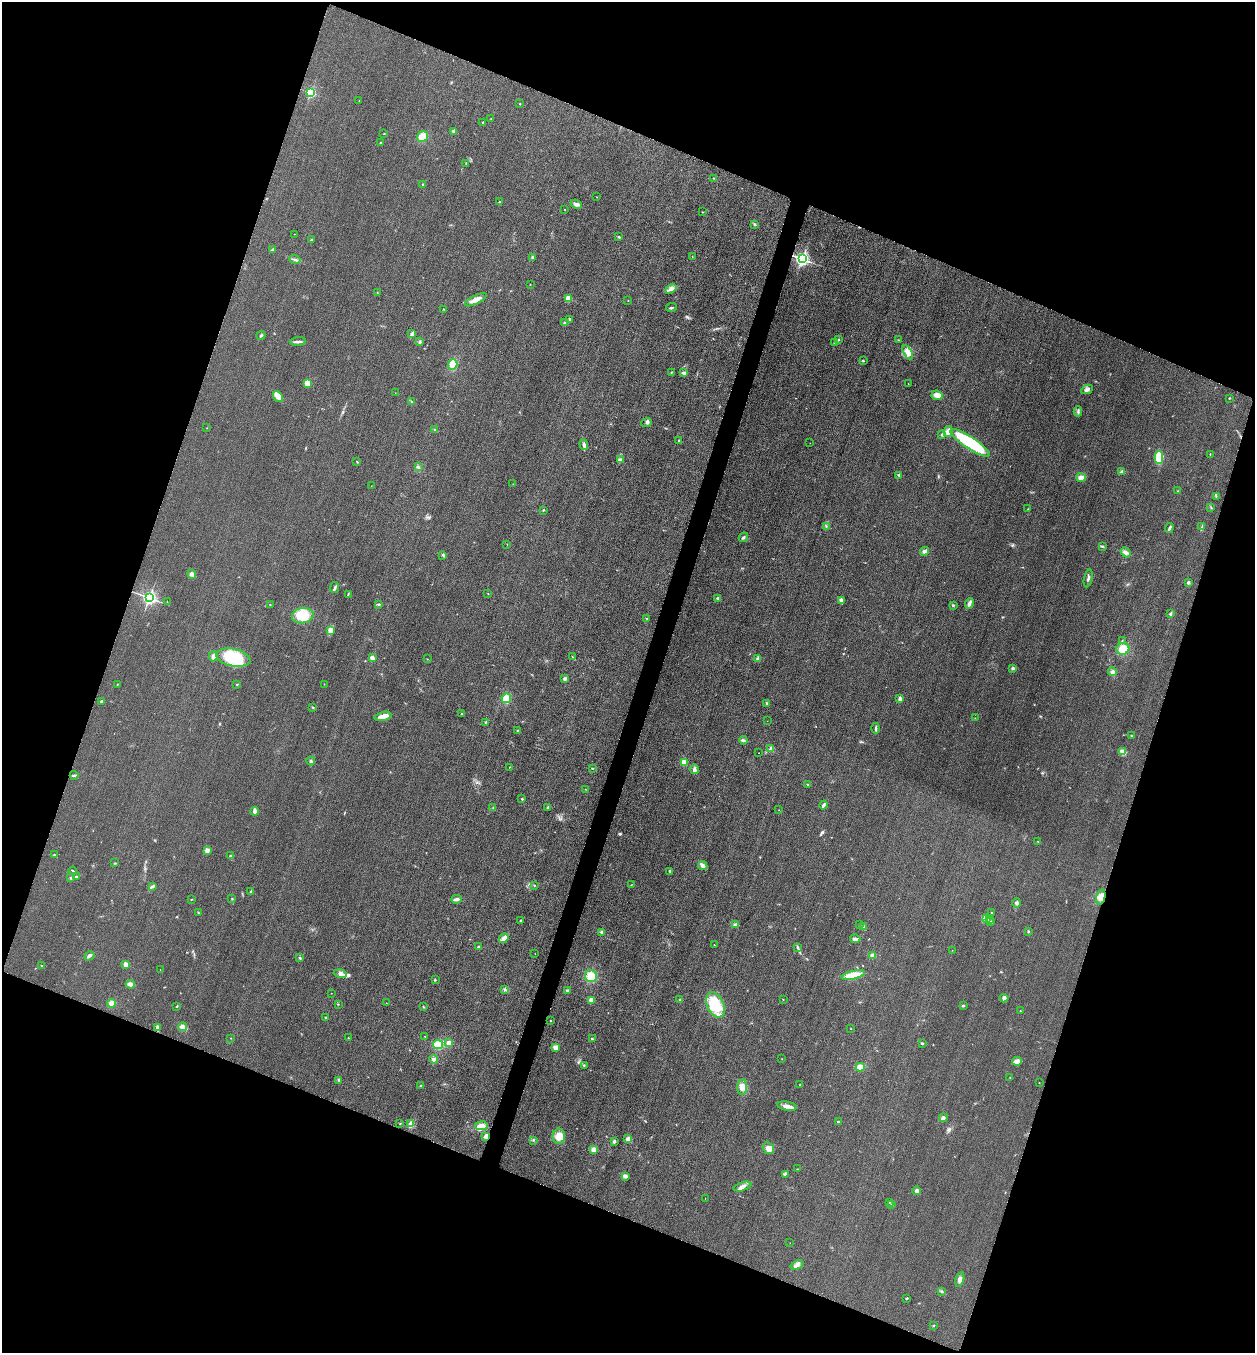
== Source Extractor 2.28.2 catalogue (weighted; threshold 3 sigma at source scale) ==
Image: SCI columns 164-5172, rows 24-5425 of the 5463 x 5449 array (HDU 1 of 3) = the unmasked area's bounding box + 8 px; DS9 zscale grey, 4 x 4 block average (1 PNG px = mean of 4 x 4 image px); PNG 1257 x 1355 px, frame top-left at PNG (2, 2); each listed source drawn as its Kron ellipse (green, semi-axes under 4 px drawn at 4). Shown black and unused: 40% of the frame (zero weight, under 3 of 4 exposures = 3% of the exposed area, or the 3 px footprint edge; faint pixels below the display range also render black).
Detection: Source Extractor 2.28.2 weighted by HDU 2 'WHT'. Background 0.0773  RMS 0.017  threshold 0.0764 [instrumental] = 3 sigma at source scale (4.5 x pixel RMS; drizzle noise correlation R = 1.50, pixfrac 1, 0.05/0.05 arcsec/px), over >= 5 px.
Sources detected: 282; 1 too faint to see at this stretch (4 x 4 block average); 2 cosmic-ray / hot-pixel residue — neither listed nor drawn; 2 coinciding with a brighter row at this scale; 10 inside a brighter listed object's ellipse — not listed separately; the other 267 listed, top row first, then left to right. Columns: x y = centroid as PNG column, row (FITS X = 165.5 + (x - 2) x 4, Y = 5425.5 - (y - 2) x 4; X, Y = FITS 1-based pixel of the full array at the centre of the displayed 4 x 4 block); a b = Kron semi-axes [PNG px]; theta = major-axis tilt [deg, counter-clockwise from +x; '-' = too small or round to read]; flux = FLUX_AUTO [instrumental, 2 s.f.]
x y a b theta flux
310 93 2 2 - 990
359 100 2 2 - 5.2
520 104 2 2 - 4
491 119 2 2 - 5.6
483 122 3 2 - 7.9
454 131 2 2 - 110
384 134 2 2 - 5.6
422 136 6 5 - 120
381 143 2 2 - 7.1
466 163 2 2 - 3.9
714 178 2 2 - 5.4
423 184 2 2 - 4.3
597 197 2 2 - 4.4
500 201 2 2 - 6
576 204 6 4 -24 28
564 209 2 2 - 3.6
702 212 2 2 - 4.1
754 224 2 2 - 15
295 234 2 2 - 1.8
619 237 3 2 - 8.6
311 240 3 2 - 9
272 250 2 2 - 7.7
692 256 2 2 - 3.8
533 257 2 2 - 22
295 259 5 2 - 20
802 259 3 2 - 3700
530 284 2 2 - 2.7
671 289 6 4 33 46
377 292 2 2 - 2.7
568 299 2 2 - 370
476 300 12 4 27 71
628 301 2 2 - 2
671 307 5 2 - 12
443 309 2 2 - 3.5
570 320 3 2 - 9.2
565 323 3 2 - 27
412 334 4 3 - 36
261 336 4 2 - 15
839 340 2 2 - 17
899 340 2 2 - 5.7
298 342 8 2 5 28
420 342 3 2 - 15
835 343 3 2 - 11
908 352 8 4 -62 81
863 361 3 2 - 8.7
453 364 5 4 - 120
671 373 3 2 - 6.9
684 373 3 2 - 30
308 383 4 4 - 70
908 384 2 2 - 2.6
1087 390 6 3 27 26
395 393 2 2 - 2.6
937 395 5 5 - 62
278 396 6 3 -54 100
1229 398 2 2 - 7.7
411 402 2 2 - 3.4
1078 411 5 2 - 14
647 422 5 3 - 18
207 428 2 2 - 2.8
435 430 3 2 - 9.5
948 431 5 4 - 52
942 435 3 2 - 11
678 440 3 2 - 8.2
810 443 2 2 - 1.8
970 443 23 6 -33 750
584 445 5 3 - 22
1210 454 2 2 - 3.9
1159 458 6 4 90 300
620 459 2 2 - 12
357 461 3 2 - 4.6
418 467 2 2 - 4.4
1121 472 2 2 - 10
899 475 3 2 - 12
1081 477 5 4 - 46
513 484 2 2 - 2.7
371 486 2 2 - 1.9
1178 491 2 2 - 4.9
1216 496 3 2 - 8.9
1211 507 2 2 - 3.4
1028 509 2 2 - 4.4
543 510 3 2 - 7.4
826 526 2 2 - 6.6
1202 527 3 2 - 9.5
1169 528 5 3 - 18
743 537 5 2 - 14
507 544 2 2 - 3.1
1102 546 3 2 - 9.1
924 551 4 3 - 34
1125 552 5 4 - 31
443 555 3 2 - 8.6
192 574 5 3 - 26
1088 578 9 2 77 22
1188 582 3 3 - 16
335 588 5 2 - 19
488 593 2 2 - 2.6
348 594 3 2 - 7.5
149 598 2 2 - 3500
718 599 3 3 - 24
841 600 3 3 - 26
167 602 2 2 - 3.4
969 603 5 2 - 44
379 604 4 2 - 11
270 605 2 2 - 3.9
953 605 2 2 - 9.3
1170 614 3 3 - 12
303 616 11 7 8 250
647 618 3 2 - 7.9
330 630 3 2 - 18
1122 641 2 2 - 3.9
1123 649 6 6 - 140
213 656 5 4 - 40
572 657 3 2 - 5.4
233 658 17 8 -12 490
372 658 3 3 - 35
427 659 2 2 - 3.5
758 659 3 3 - 27
1013 668 3 2 - 16
1112 672 4 3 - 26
565 679 3 3 - 23
118 684 2 2 - 4.8
237 684 2 2 - 6.8
324 684 2 2 - 2.1
506 698 5 5 - 120
900 699 3 3 - 32
101 701 3 2 - 11
767 703 2 2 - 19
313 707 3 2 - 7.9
461 714 2 2 - 4.1
383 716 8 3 14 97
975 718 2 2 - 4
767 721 2 2 - 1.8
486 722 3 2 - 7.3
876 728 5 2 - 16
517 730 2 2 - 5.1
1131 736 2 2 - 5.2
743 740 4 3 - 24
771 748 4 2 - 12
1123 752 4 3 - 24
759 753 2 2 - 2.5
311 761 4 3 - 18
684 762 4 3 - 71
509 767 4 2 - 3.7
592 768 2 2 - 6.9
694 769 5 4 - 27
74 775 4 2 - 14
808 785 3 2 - 6.5
585 789 2 2 - 2.7
522 799 3 2 - 8.4
824 805 4 2 - 31
548 807 2 2 - 41
493 808 3 2 - 7.1
779 810 2 2 - 2.2
255 811 4 3 - 40
1038 841 2 2 - 2.9
207 850 4 2 - 16
54 855 3 2 - 8
230 856 2 2 - 32
115 863 2 2 - 3.4
703 865 5 3 - 53
73 871 4 2 - 13
670 871 2 2 - 36
77 876 4 2 - 9.3
71 878 3 2 - 9.6
534 885 2 2 - 4.7
631 885 2 2 - 4.2
152 886 4 2 - 21
251 892 3 2 - 9.3
1101 897 7 4 77 59
191 899 2 2 - 4.4
232 899 2 2 - 6.7
456 899 5 2 - 39
1017 903 4 3 - 22
199 913 3 2 - 7.7
992 913 2 2 - 9
986 919 2 2 - 8.4
990 919 2 2 - 4.7
521 921 3 2 - 7.1
990 921 2 2 - 7.4
736 925 4 2 - 31
860 925 2 2 - 3.6
863 926 4 3 - 19
602 932 2 2 - 90
1028 932 2 2 - 7.6
504 938 5 3 - 60
855 939 5 3 - 31
714 945 2 2 - 2.9
478 947 2 2 - 11
798 948 2 2 - 8.3
952 950 2 2 - 2.2
535 954 2 2 - 2
872 955 4 3 - 19
89 956 5 3 - 18
300 958 3 2 - 9.6
126 964 2 2 - 210
42 966 3 2 - 8.7
160 969 2 2 - 1.6
340 974 6 4 -15 43
853 975 12 4 12 160
591 976 6 6 - 120
435 979 2 2 - 4.8
130 984 4 3 - 40
505 989 3 2 - 9.4
567 990 3 3 - 14
331 993 2 2 - 2.2
1004 998 4 4 - 29
783 999 2 2 - 3.9
591 1000 2 2 - 290
680 1000 3 2 - 7.7
111 1003 4 4 - 75
386 1003 2 2 - 1.8
338 1004 2 2 - 3.3
715 1005 13 8 -66 330
176 1006 2 2 - 7
963 1006 3 2 - 9.1
423 1007 2 2 - 6.3
1020 1011 2 2 - 2.9
326 1017 2 2 - 36
550 1021 2 2 - 5.8
183 1027 4 3 - 56
157 1028 4 3 - 26
851 1029 2 2 - 2.7
425 1036 2 2 - 4.1
231 1038 2 2 - 3
348 1038 2 2 - 3.7
592 1039 3 2 - 7.5
449 1043 3 3 - 53
922 1043 4 2 - 8.8
438 1044 5 4 - 130
556 1047 4 3 - 42
434 1059 4 3 - 31
782 1059 2 2 - 2.1
1017 1061 5 3 - 58
584 1065 2 2 - 4.6
860 1067 4 3 - 61
1010 1078 2 2 - 2.7
339 1080 2 2 - 8.1
1039 1083 2 2 - 5.1
421 1085 2 2 - 6.1
800 1085 2 2 - 4.3
742 1087 8 5 85 59
787 1106 10 4 -10 50
943 1118 4 3 - 22
838 1122 2 2 - 41
410 1123 4 3 - 31
400 1124 2 2 - 4.5
481 1126 6 4 8 49
486 1136 4 3 - 44
559 1136 7 6 - 100
628 1139 2 2 - 58
534 1140 2 2 - 4.7
614 1141 3 2 - 21
769 1148 6 5 - 66
594 1150 2 2 - 240
797 1169 2 2 - 5.1
785 1175 2 2 - 4.1
625 1176 4 3 - 30
742 1187 9 4 17 52
917 1191 4 4 - 28
705 1198 2 2 - 1.8
889 1202 2 2 - 6.2
891 1204 2 2 - 3.9
790 1243 2 2 - 2.4
797 1265 7 3 21 36
960 1280 7 4 76 39
941 1291 3 2 - 10
907 1298 3 2 - 8.2
933 1326 2 2 - 6.4
Overlapping masked pixels (flux is a lower limit): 2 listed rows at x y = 1101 897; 486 1136
Diffuse or blended objects may show on this block-average render without a row.